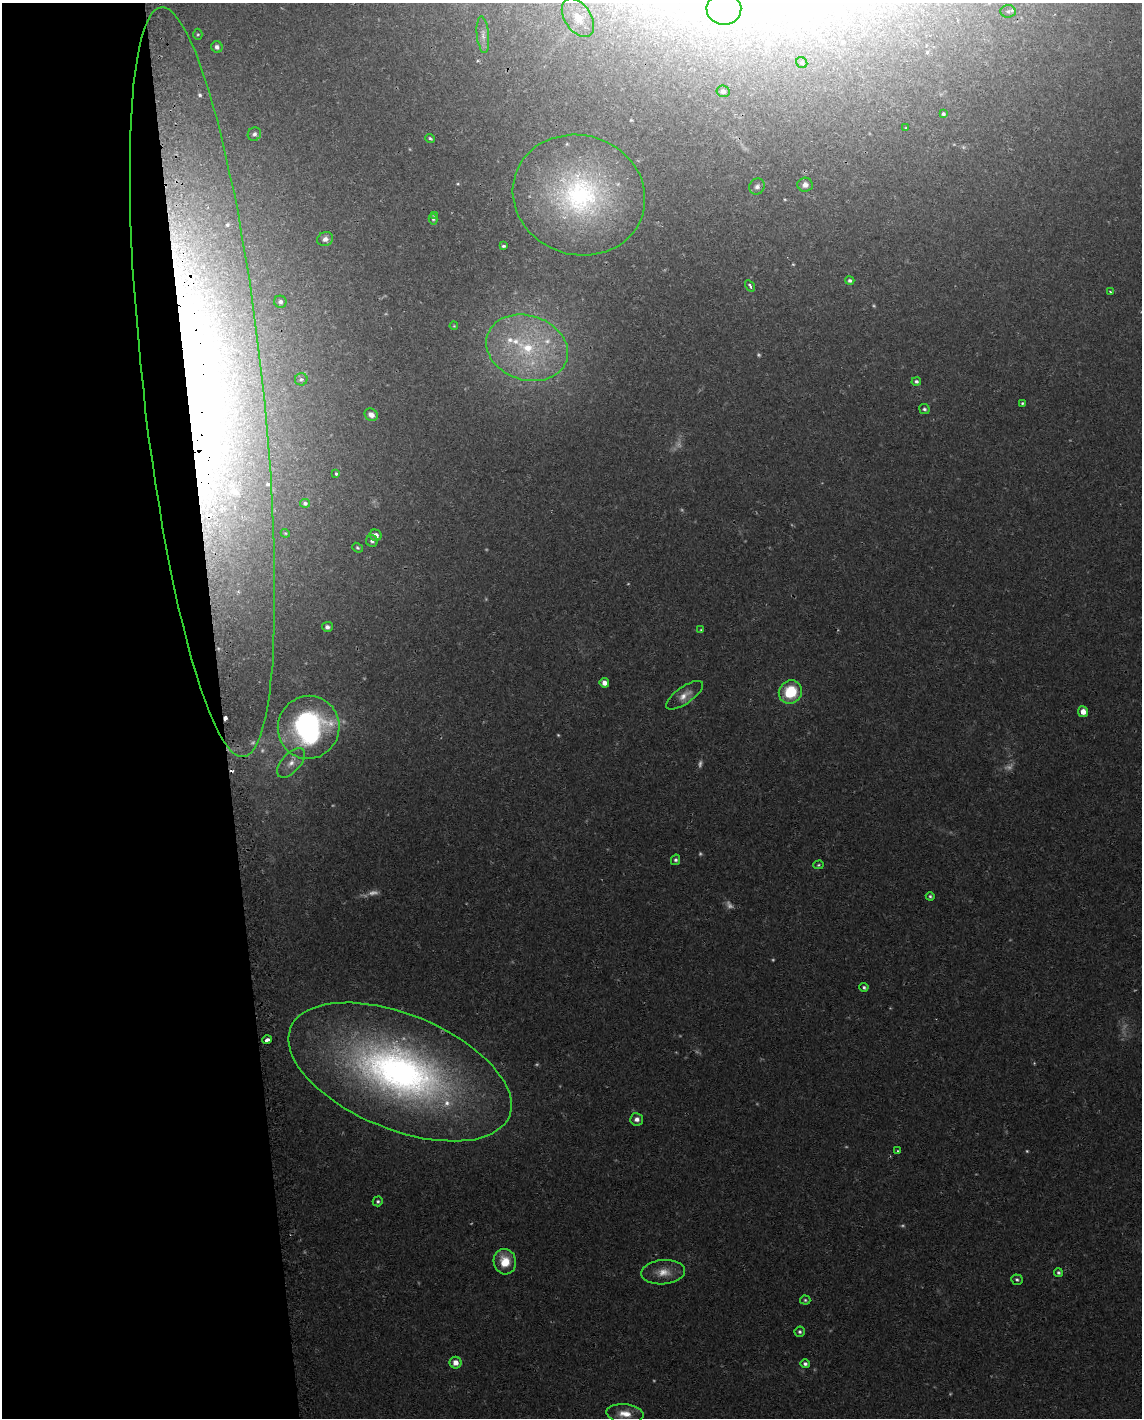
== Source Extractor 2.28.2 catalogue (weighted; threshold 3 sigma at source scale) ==
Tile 5 of 4 x 3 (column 1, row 2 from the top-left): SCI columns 20-1159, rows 1501-2916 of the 4619 x 4388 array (HDU 1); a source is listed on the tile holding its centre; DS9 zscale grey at full resolution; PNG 1144 x 1420 px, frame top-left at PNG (2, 3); each listed source drawn as its Kron ellipse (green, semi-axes under 4 px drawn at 4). Shown black and unused: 19% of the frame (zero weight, under 2 of 3 exposures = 3% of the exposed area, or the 3 px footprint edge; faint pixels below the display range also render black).
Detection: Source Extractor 2.28.2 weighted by HDU 2 'WHT'; one run over the whole footprint, this tile lists its part. Background 0.029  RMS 0.003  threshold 0.0137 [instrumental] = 3 sigma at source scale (4.5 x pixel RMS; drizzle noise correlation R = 1.50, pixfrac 1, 0.0396/0.0396 arcsec/px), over >= 5 px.
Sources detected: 99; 25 too faint to see at this stretch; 1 cosmic-ray / hot-pixel residue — neither listed nor drawn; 10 inside a brighter listed object's ellipse — not listed separately; the other 63 listed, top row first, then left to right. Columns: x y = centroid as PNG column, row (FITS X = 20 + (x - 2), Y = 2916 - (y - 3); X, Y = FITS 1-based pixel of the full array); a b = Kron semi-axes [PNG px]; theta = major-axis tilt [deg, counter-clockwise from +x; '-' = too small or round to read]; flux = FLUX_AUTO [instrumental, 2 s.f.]
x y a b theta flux
724 9 17 16 - 7.9
1008 11 7 6 - 0.89
578 18 21 13 -57 5.5
198 34 6 4 88 0.44
483 35 18 6 -84 1.6
217 47 6 5 - 1.1
802 63 6 5 - 0.55
723 91 6 5 - 1.1
943 114 4 4 - 0.58
906 128 4 2 - 0.2
254 134 7 6 - 1
430 138 5 3 - 0.47
805 185 7 7 - 1.6
757 187 8 7 - 1.1
579 195 67 59 -18 82
435 215 4 3 - 0.41
433 219 5 4 - 0.46
325 239 8 7 - 1.4
503 246 4 3 - 0.5
850 281 5 4 - 0.71
750 286 6 3 -57 0.9
1110 292 4 2 - 0.39
280 302 6 6 - 0.94
454 326 4 3 - 0.28
527 348 41 32 -19 34
301 379 6 6 - 0.63
916 381 4 4 - 0.73
202 382 377 60 -84 560
1022 403 3 3 - 0.65
924 409 5 5 - 0.66
371 415 7 6 - 2.2
336 474 4 3 - 0.46
305 503 5 4 - 0.67
285 533 4 3 - 0.31
376 535 6 5 - 1.8
372 541 6 5 - 0.86
357 548 6 4 -38 0.51
327 627 5 5 - 1.1
701 630 4 4 - 0.36
604 683 5 4 - 1.9
790 692 12 11 - 13
684 695 21 8 35 3.1
1083 712 5 5 - 2.9
309 727 32 30 65 74
291 763 18 9 47 3.1
676 860 5 4 - 0.73
818 865 5 4 - 0.42
930 896 4 4 - 0.52
864 987 4 4 - 0.67
267 1040 4 3 - 3.4
400 1072 118 57 -22 180
637 1119 6 6 - 1.5
898 1151 4 4 - 0.38
378 1201 5 5 - 0.62
505 1262 13 11 -79 6.8
663 1272 22 12 4 4.8
1058 1273 4 4 - 0.6
1017 1280 6 5 - 0.66
805 1300 5 4 - 0.49
800 1332 5 5 - 0.64
455 1363 6 5 - 2.6
805 1364 5 4 - 0.8
625 1414 18 9 -6 4.3
Overlapping masked pixels (flux is a lower limit): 3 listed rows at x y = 202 382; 267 1040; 400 1072
Isophote crosses this tile's border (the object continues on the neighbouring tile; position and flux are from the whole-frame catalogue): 1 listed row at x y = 724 9